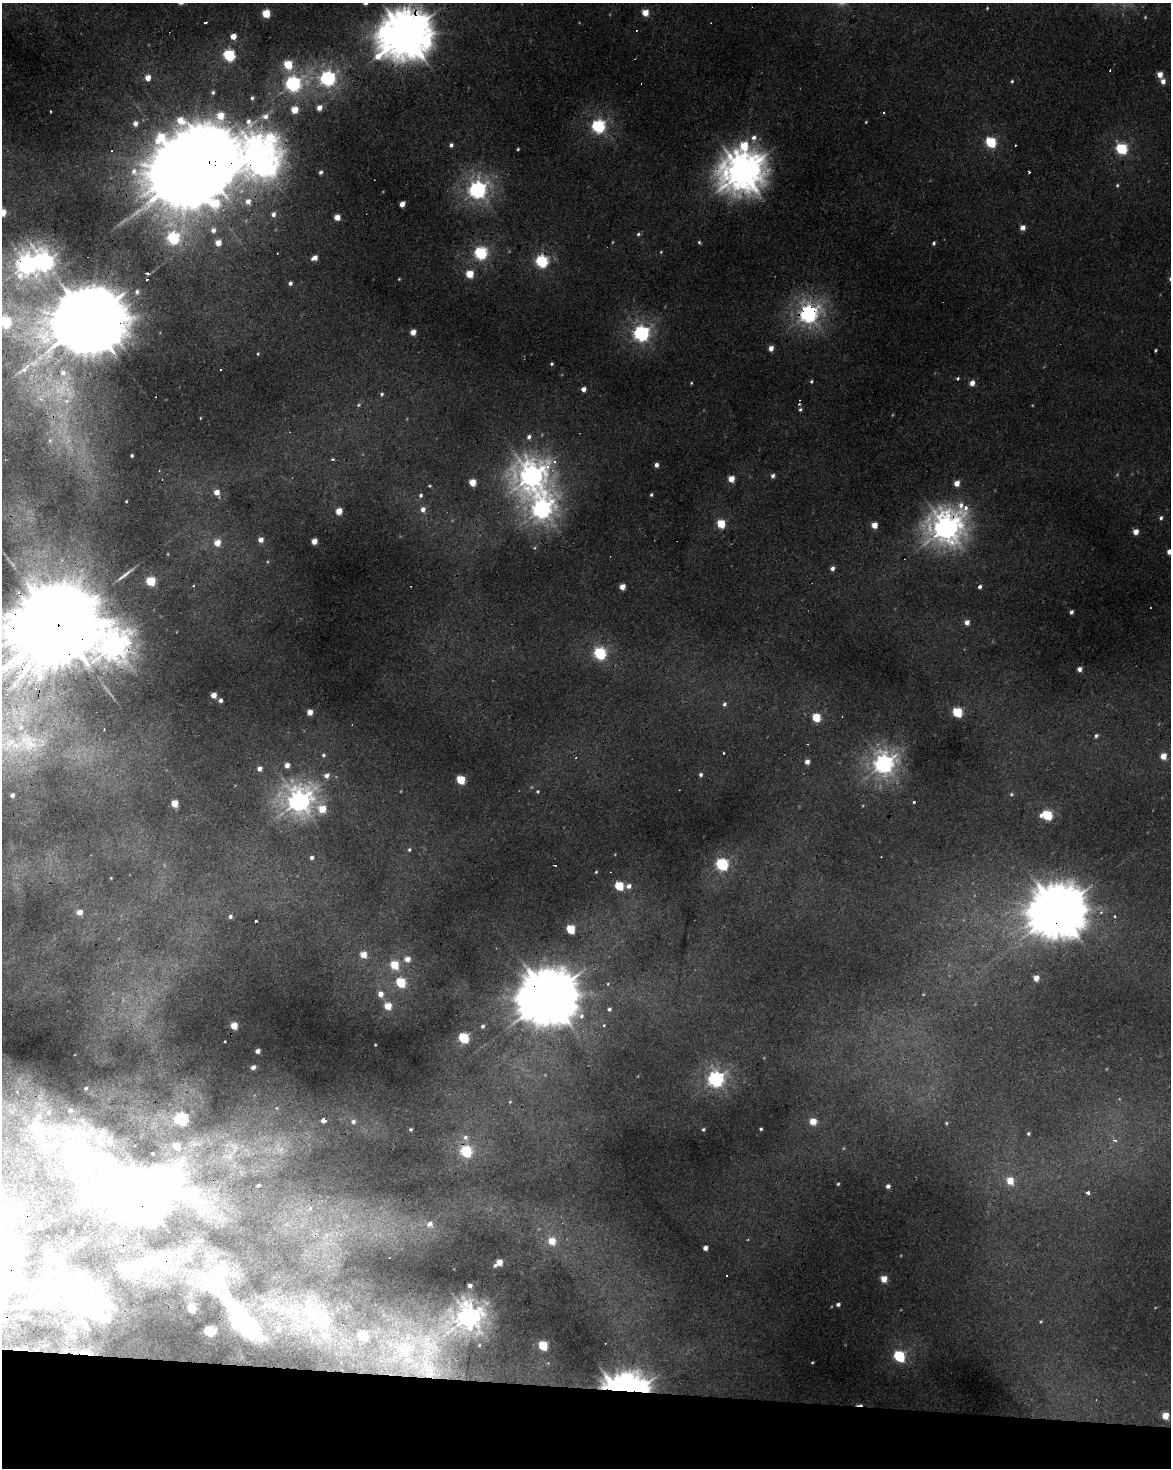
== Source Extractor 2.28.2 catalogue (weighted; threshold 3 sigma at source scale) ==
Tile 11 of 4 x 3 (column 3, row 3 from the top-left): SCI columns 2341-3509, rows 280-1745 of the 4677 x 4900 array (HDU 1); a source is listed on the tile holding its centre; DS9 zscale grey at full resolution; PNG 1173 x 1470 px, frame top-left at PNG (2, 3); no overlay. Shown black and unused: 6% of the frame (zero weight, under 2 of 3 exposures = <1% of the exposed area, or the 3 px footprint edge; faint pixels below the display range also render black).
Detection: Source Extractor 2.28.2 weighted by HDU 2 'WHT'; one run over the whole footprint, this tile lists its part. Background 0.0229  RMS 0.0065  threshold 0.0291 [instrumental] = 3 sigma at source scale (4.5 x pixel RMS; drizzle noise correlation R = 1.50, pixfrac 1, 0.0396/0.0396 arcsec/px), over >= 5 px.
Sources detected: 304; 18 too faint to see at this stretch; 13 inside a brighter object's white glare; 21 cosmic-ray / hot-pixel residue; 1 long thin detection or spike segment (spike, bleed or trail) — not listed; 16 inside a brighter listed object's ellipse — not listed separately; the other 235 listed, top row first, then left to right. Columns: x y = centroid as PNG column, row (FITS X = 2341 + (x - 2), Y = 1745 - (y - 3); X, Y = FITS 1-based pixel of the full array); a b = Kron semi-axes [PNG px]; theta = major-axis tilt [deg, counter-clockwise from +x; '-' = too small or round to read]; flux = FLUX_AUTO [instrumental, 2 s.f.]
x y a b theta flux
365 3 4 4 - 4.7
987 8 3 3 - 0.7
645 13 5 4 - 17
266 14 5 5 - 28
205 23 3 3 - 4.6
406 35 20 17 23 2600
233 36 5 5 - 8.6
229 55 6 6 - 110
288 65 6 5 - 31
1160 74 5 4 - 8.9
148 78 5 4 - 9.4
328 78 7 6 - 250
1012 81 5 4 - 1.1
1163 81 5 5 - 5.5
293 84 9 7 29 230
213 92 5 4 - 1.4
252 98 4 3 - 1.4
319 108 5 5 - 7.9
295 110 5 5 - 18
50 111 3 3 - 1.2
883 112 3 3 - 2.4
265 116 11 9 30 5.6
866 122 3 2 - 0.65
135 123 5 5 - 5.2
598 126 6 6 - 170
991 142 6 5 - 66
451 145 4 4 - 2.4
1015 145 3 2 - 0.91
744 146 16 12 14 34
518 149 3 3 - 0.92
1122 149 6 6 - 90
112 150 3 3 - 1
257 152 25 15 7 1000
321 172 4 3 - 2.5
742 172 16 15 - 1500
1029 172 3 3 - 0.92
187 173 28 14 87 8300
1117 185 6 5 - 1.2
477 190 8 7 - 350
248 202 7 6 - 6.1
402 204 4 4 - 9.1
2 212 5 4 - 22
273 214 5 4 - 3.3
337 217 5 4 - 10
1023 228 5 5 - 5.6
213 230 6 5 - 4.4
638 234 6 5 - 1.5
173 238 25 11 -44 130
699 242 5 4 - 1.1
218 243 5 5 - 10
933 243 4 4 - 1.5
661 252 4 3 - 0.66
481 253 6 6 - 140
314 258 5 4 - 7.5
542 261 6 6 - 120
45 262 11 9 -82 290
27 264 9 8 - 470
147 273 4 3 - 3.8
470 274 5 5 - 22
146 280 3 3 - 2
290 283 4 4 - 2.5
137 292 8 7 - 3.3
808 314 8 8 - 390
88 320 24 19 68 8600
5 322 6 6 - 78
413 332 5 4 - 9.6
641 333 7 6 - 260
771 348 5 4 - 6.4
1155 350 4 3 - 0.95
258 354 4 3 - 0.8
552 364 3 3 - 1.2
24 370 15 6 38 6.2
958 378 4 3 - 3.4
811 381 4 4 - 1.1
972 383 5 5 - 5.8
62 389 36 27 71 48
583 389 4 4 - 5.3
382 394 5 5 - 1.5
359 405 6 5 - 1.2
800 409 5 4 - 1.5
200 418 4 2 - 0.56
529 437 7 5 66 3.1
50 440 8 6 78 2.5
132 456 3 3 - 1.4
656 465 4 4 - 4
532 476 16 14 25 710
773 476 5 4 - 2.9
731 479 5 5 - 13
472 482 5 5 - 16
957 483 5 4 - 8.8
430 486 4 3 - 0.8
217 492 5 5 - 8.4
421 495 5 5 - 2
651 495 4 3 - 1.3
126 501 3 3 - 0.74
965 508 15 11 -44 17
423 509 6 5 - 4.9
542 509 12 11 - 480
339 511 5 4 - 14
1161 518 5 4 - 1.8
721 524 5 5 - 29
874 525 4 4 - 11
946 528 14 13 - 850
1136 532 5 4 - 7.5
261 540 5 4 - 6.3
314 541 4 4 - 10
217 543 5 5 - 13
1169 552 5 4 - 5.6
832 568 5 4 - 3.2
151 581 5 5 - 40
622 587 4 4 - 10
980 587 5 4 - 2.1
1071 612 4 4 - 2.7
967 622 5 5 - 5
58 623 36 26 75 20000
114 645 12 11 - 790
600 653 6 6 - 95
1079 669 4 4 - 4.5
214 695 4 4 - 9.6
221 700 4 4 - 2.9
724 704 6 5 - 1.9
310 712 4 4 - 9.9
957 712 5 5 - 52
816 717 5 5 - 32
104 729 3 2 - 0.79
1096 736 6 4 52 1.6
28 742 44 36 -41 69
323 755 5 5 - 1.5
1163 756 5 4 - 11
807 762 5 4 - 4.7
884 764 9 8 - 440
287 765 5 4 - 6.3
259 769 5 5 - 4.8
326 775 6 5 - 4.6
701 775 5 4 - 1.9
461 780 5 5 - 34
537 791 4 4 - 1
1011 794 6 5 - 1.3
12 795 4 4 - 2.7
299 801 12 12 - 560
913 802 3 3 - 1.8
175 803 5 4 - 16
322 809 9 7 -55 19
1047 815 7 5 -2 55
409 850 5 5 - 1.2
312 858 4 4 - 2.5
722 864 6 6 - 120
555 865 4 3 - 3.4
596 872 4 3 - 0.84
111 878 3 2 - 0.5
619 886 5 5 - 36
629 886 5 5 - 4.6
1058 911 19 18 - 3400
80 912 5 4 - 7.2
1101 912 5 4 - 2.1
230 916 5 4 - 2.2
1114 916 4 4 - 1.1
571 929 5 5 - 33
363 955 5 5 - 13
407 959 6 5 - 7.8
394 965 6 5 - 28
1036 978 4 4 - 8.5
401 982 6 5 - 45
380 994 6 6 - 7.4
548 997 19 18 - 4300
388 1006 5 5 - 19
609 1009 5 5 - 1.9
604 1025 4 3 - 1.7
234 1026 5 5 - 15
483 1026 4 4 - 1.8
464 1038 5 5 - 70
225 1041 3 2 - 0.5
375 1045 3 2 - 0.61
258 1051 4 4 - 4.8
253 1067 4 4 - 3.9
716 1079 7 7 - 260
86 1088 3 3 - 0.92
510 1102 4 3 - 0.66
277 1108 5 5 - 0.97
70 1110 4 3 - 2
181 1119 6 6 - 160
323 1120 4 3 - 45
813 1121 6 5 - 13
353 1122 7 7 - 3.3
946 1123 4 3 - 0.8
410 1129 3 3 - 1.3
703 1129 4 4 - 1.2
761 1129 3 3 - 1.4
39 1130 25 20 68 17
1028 1134 4 4 - 1.1
465 1137 9 7 51 3.5
1114 1140 5 3 - 4.4
195 1143 19 9 -16 7.7
176 1146 6 6 - 15
71 1148 15 9 57 110
234 1148 25 14 78 15
280 1150 18 10 -37 9.2
466 1151 6 6 - 75
152 1154 3 3 - 1.1
1010 1181 6 6 - 16
838 1184 4 3 - 0.9
258 1185 4 3 - 1.7
888 1186 5 4 - 3.1
1088 1193 3 3 - 2.9
141 1195 35 22 -12 3500
310 1209 8 7 - 3.5
429 1224 9 8 - 7.1
72 1231 3 3 - 1.5
327 1235 7 5 89 2
552 1241 6 6 - 16
705 1248 4 4 - 4.6
158 1260 52 24 15 38
499 1262 5 5 - 11
495 1265 4 3 - 1.6
727 1276 3 2 - 0.81
884 1279 5 5 - 12
67 1280 53 31 -73 50
213 1283 55 23 -49 72
470 1286 4 4 - 4.1
2 1304 5 5 - 16
838 1304 4 3 - 2.1
192 1308 5 5 - 23
313 1312 31 24 -46 28
469 1316 10 9 - 640
1041 1321 4 3 - 0.68
278 1329 4 4 - 3.1
209 1331 6 5 - 57
363 1335 6 5 - 56
543 1345 5 5 - 40
405 1349 36 25 3 40
899 1356 6 6 - 86
812 1362 3 2 - 0.65
429 1370 37 16 -66 33
626 1388 47 16 -2 130
1165 1416 5 5 - 13
Overlapping masked pixels (flux is a lower limit): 22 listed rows (the first 20) at x y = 406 35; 257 152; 742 172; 187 173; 173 238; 27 264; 808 314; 88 320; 965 508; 542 509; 946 528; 58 623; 114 645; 722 864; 1058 911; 548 997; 141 1195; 158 1260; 67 1280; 213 1283
Isophote crosses this tile's border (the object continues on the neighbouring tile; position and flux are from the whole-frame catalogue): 8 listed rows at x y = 365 3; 406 35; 2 212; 5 322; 1169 552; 58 623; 28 742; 2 1304